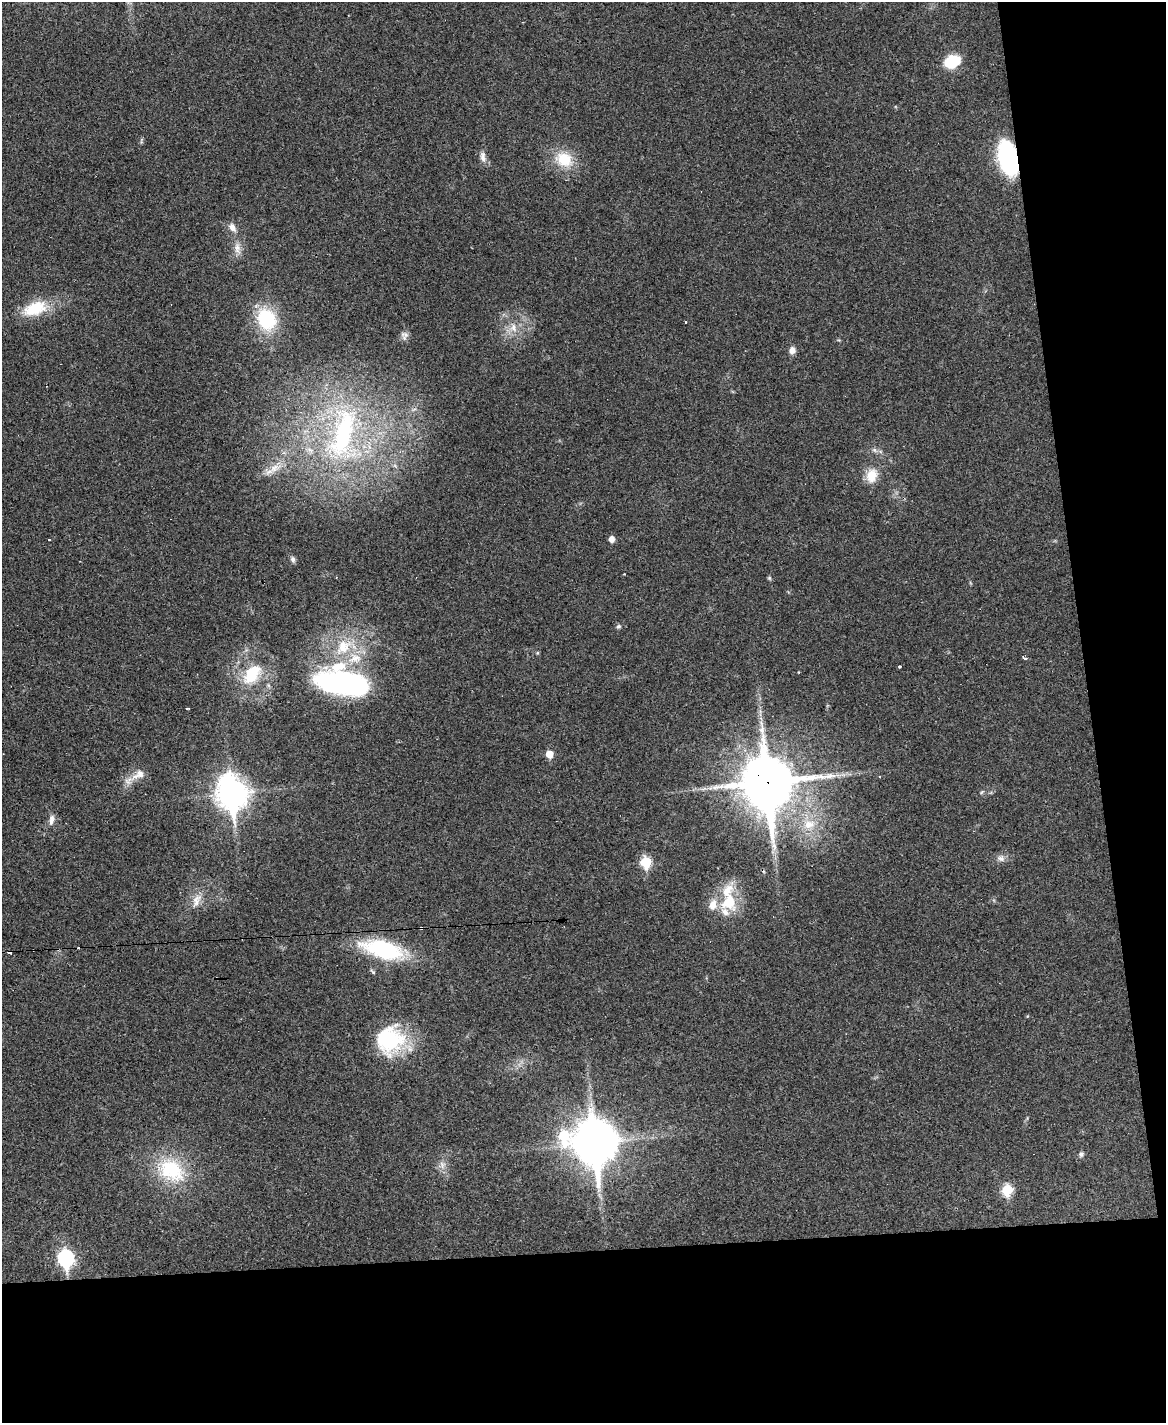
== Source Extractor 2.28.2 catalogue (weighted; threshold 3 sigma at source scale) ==
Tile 12 of 4 x 3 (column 4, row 3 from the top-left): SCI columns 3493-4656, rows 242-1662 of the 4656 x 4633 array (HDU 1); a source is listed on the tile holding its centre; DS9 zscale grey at full resolution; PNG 1168 x 1425 px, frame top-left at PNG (2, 2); no overlay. Shown black and unused: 19% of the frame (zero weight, under 3 of 4 exposures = <1% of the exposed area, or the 3 px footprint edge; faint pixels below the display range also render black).
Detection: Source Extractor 2.28.2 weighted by HDU 2 'WHT'; one run over the whole footprint, this tile lists its part. Background 0.0392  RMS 0.0044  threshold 0.0196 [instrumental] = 3 sigma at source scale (4.5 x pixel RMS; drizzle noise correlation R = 1.50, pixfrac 1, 0.05/0.05 arcsec/px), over >= 5 px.
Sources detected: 58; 1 inside a brighter object's white glare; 5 cosmic-ray / hot-pixel residue — not listed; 5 inside a brighter listed object's ellipse — not listed separately; the other 47 listed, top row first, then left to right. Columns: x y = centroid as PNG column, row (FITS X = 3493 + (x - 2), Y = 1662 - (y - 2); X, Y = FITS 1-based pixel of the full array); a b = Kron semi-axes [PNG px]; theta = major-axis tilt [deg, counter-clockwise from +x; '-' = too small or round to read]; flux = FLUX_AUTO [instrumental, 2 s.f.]
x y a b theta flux
952 61 12 9 23 19
483 157 16 7 -80 2.6
1008 158 27 13 -77 71
564 159 25 19 -24 14
232 227 12 7 -55 2.8
237 248 18 9 -84 4
35 309 35 18 18 16
266 319 22 18 -68 28
513 328 13 11 -90 4.8
404 335 12 9 89 2.2
792 350 8 7 - 2.8
343 433 84 31 75 79
395 466 6 4 -19 0.74
274 468 16 11 35 5.2
872 476 18 14 71 7.7
611 539 5 5 - 3.5
49 540 3 3 - 1
293 559 9 6 -77 1.3
769 578 5 5 - 0.62
618 626 6 6 - 0.9
343 647 27 17 45 16
1024 658 5 3 - 1.7
899 667 3 2 - 0.6
252 674 31 19 50 18
342 683 55 22 -8 95
188 708 3 2 - 0.56
549 754 5 5 - 7.1
139 774 22 11 30 5.6
767 782 20 17 -83 2200
982 792 7 3 53 0.59
232 793 12 10 -79 670
51 820 15 7 79 2.6
809 824 19 14 12 9.5
1001 858 12 9 -22 2.3
646 862 7 6 - 27
197 900 22 10 66 5.4
728 902 24 20 -83 17
383 949 40 16 -15 50
373 972 9 4 -45 0.75
390 1040 34 32 66 35
564 1136 99 63 -33 110
595 1143 13 12 - 1100
1081 1154 7 6 - 1.2
442 1165 11 8 83 2.6
171 1170 43 30 -32 30
1007 1190 6 6 - 25
66 1258 8 7 - 100
Overlapping masked pixels (flux is a lower limit): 3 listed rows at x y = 1008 158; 767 782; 390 1040
Unlisted compact peaks at least as high as the median listed source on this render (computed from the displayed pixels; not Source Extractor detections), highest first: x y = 537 653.